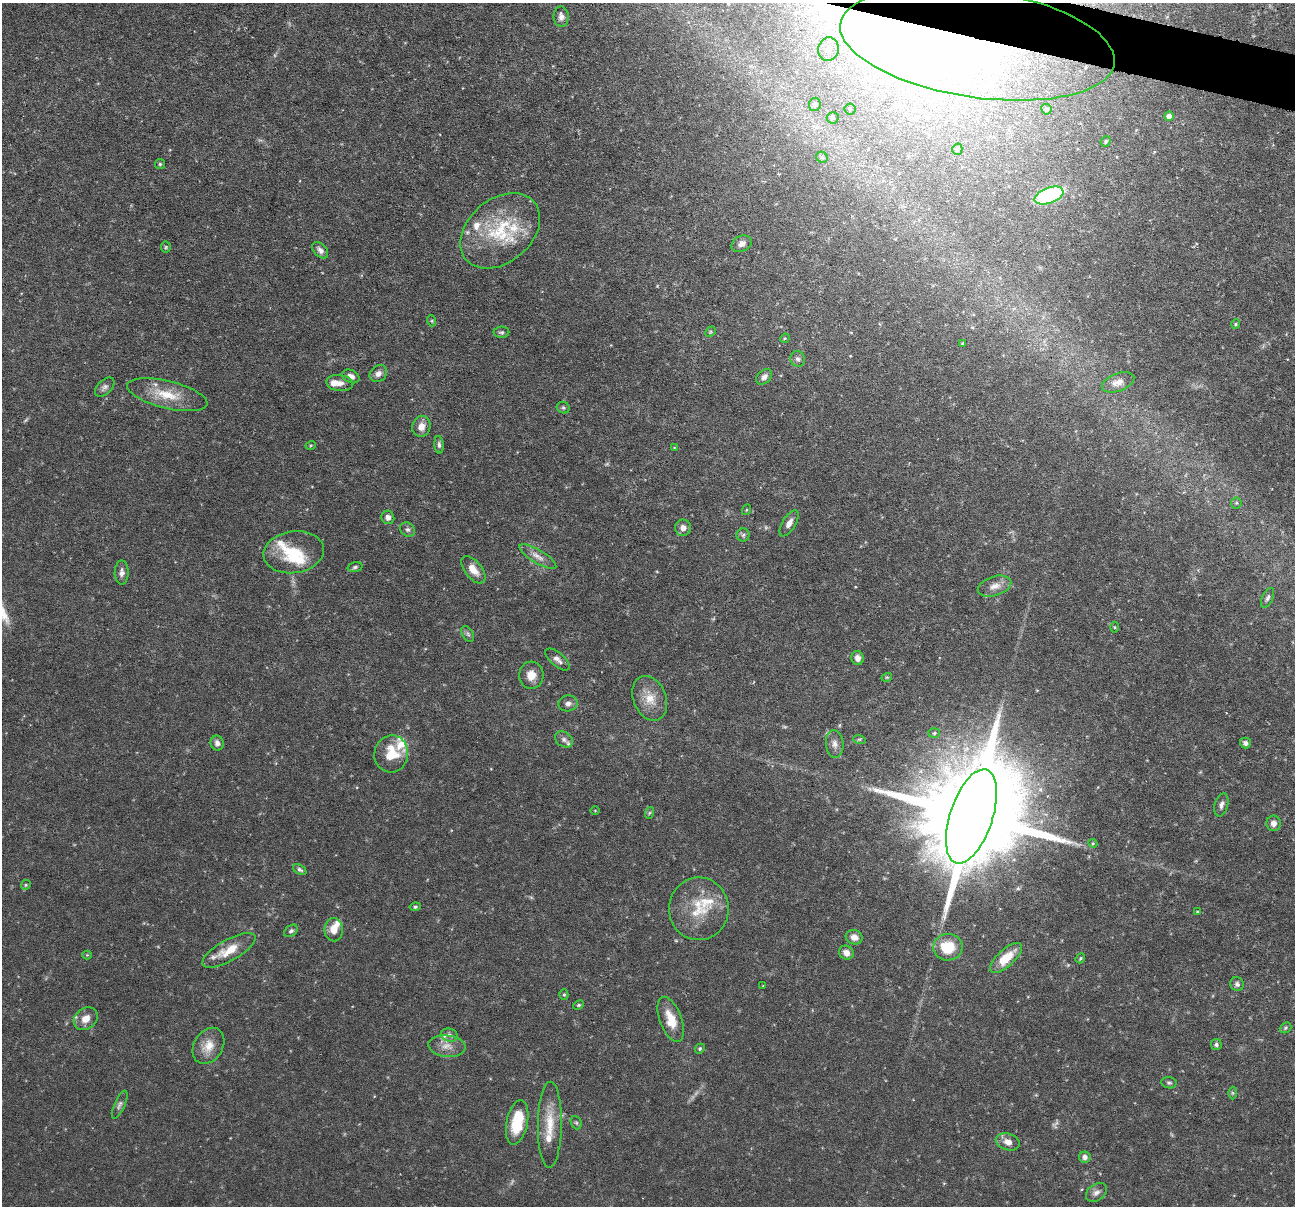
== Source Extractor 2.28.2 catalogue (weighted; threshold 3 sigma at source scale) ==
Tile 10 of 4 x 4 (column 2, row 3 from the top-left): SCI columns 1294-2586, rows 1452-2655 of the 5173 x 5188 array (HDU 1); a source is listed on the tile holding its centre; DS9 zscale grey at full resolution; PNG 1297 x 1208 px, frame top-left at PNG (2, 3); each listed source drawn as its Kron ellipse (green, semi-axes under 4 px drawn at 4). Shown black and unused: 1% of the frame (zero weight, under 3 of 6 exposures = <1% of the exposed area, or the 3 px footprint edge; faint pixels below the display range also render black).
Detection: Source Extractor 2.28.2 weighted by HDU 2 'WHT'; one run over the whole footprint, this tile lists its part. Background 0.0644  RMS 0.0042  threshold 0.0171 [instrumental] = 3 sigma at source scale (4.09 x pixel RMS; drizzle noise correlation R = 1.36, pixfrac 0.8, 0.05/0.05 arcsec/px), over >= 5 px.
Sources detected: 124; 6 too faint to see at this stretch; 3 inside a brighter object's white glare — neither listed nor drawn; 9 inside a brighter listed object's ellipse — not listed separately; the other 106 listed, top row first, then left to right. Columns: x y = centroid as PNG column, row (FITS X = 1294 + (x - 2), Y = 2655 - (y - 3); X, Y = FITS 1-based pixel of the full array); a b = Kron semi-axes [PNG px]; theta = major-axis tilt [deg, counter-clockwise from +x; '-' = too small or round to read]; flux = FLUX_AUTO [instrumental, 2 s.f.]
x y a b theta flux
561 17 10 7 -85 1.8
977 44 139 53 -8 190
828 49 12 10 76 3.8
815 104 7 6 - 1.4
850 109 5 5 - 0.67
1046 109 5 5 - 0.9
1169 116 5 4 - 2
833 118 6 5 - 0.79
1106 141 5 4 - 0.6
957 149 5 5 - 1
822 157 6 5 - 0.75
160 164 5 5 - 0.55
1049 196 15 8 20 41
500 231 45 31 40 28
742 244 10 7 26 2.1
166 247 5 5 - 0.54
320 250 10 6 -47 1.7
432 321 5 3 - 0.42
1236 324 5 4 - 0.47
501 332 8 5 2 0.78
710 332 6 4 46 0.53
785 338 5 4 - 0.46
962 343 3 2 - 0.32
798 359 8 7 - 1.2
378 374 9 7 42 1.9
351 376 9 6 -25 2.1
764 377 9 6 44 1.8
1118 382 17 9 20 3.4
340 383 13 8 -7 2.9
105 387 12 7 44 1.5
167 395 41 13 -13 11
563 408 6 5 - 0.79
421 426 10 9 - 3.1
311 445 5 3 - 0.41
439 445 9 4 -86 1
674 448 4 3 - 0.3
1236 503 5 5 - 0.66
746 510 5 3 - 0.34
388 517 7 6 - 1.6
789 523 15 6 59 2.2
683 528 8 8 - 2.7
407 529 8 6 -41 1.1
743 535 6 6 - 0.89
294 552 30 21 8 16
538 557 21 6 -31 3.1
355 567 7 4 15 0.72
473 570 16 8 -52 4.5
122 572 12 7 89 1.9
995 586 17 9 18 3.7
1267 598 11 5 66 1.1
1114 627 5 3 - 0.38
468 634 8 5 -59 0.93
858 658 7 6 - 1.9
557 659 15 6 -40 2
531 675 13 12 - 4.2
887 677 5 3 - 0.4
650 698 23 16 -68 7.3
568 703 9 8 - 1.7
934 733 6 5 - 0.71
564 739 9 7 -33 1.4
859 739 6 4 -18 0.57
217 743 7 6 - 1.8
1245 743 5 5 - 1.4
835 744 14 9 -84 2.4
391 754 18 17 - 11
1221 805 12 6 74 1.7
595 810 5 3 - 0.3
649 813 6 4 71 0.54
971 816 49 21 72 16000
1273 823 8 7 - 2
1093 843 4 4 - 0.4
300 870 7 4 -32 0.88
26 885 5 4 - 0.56
415 907 6 4 9 0.72
699 909 31 30 - 16
1197 912 4 3 - 0.34
334 930 11 9 -88 4
291 931 7 5 36 0.93
854 937 8 7 - 2.5
948 947 15 13 2 13
229 950 30 10 29 8.5
846 953 7 6 - 2.4
87 955 4 4 - 0.4
1006 958 20 8 42 9.8
1080 958 5 3 - 0.51
1237 984 7 6 - 1
763 986 3 3 - 0.28
564 994 5 4 - 0.48
579 1005 6 4 26 0.55
86 1019 13 10 37 4
671 1019 24 11 -70 7.8
1285 1028 6 5 - 0.59
449 1035 8 6 -14 1.5
1216 1045 5 5 - 0.83
208 1046 19 14 58 6
447 1046 18 10 -5 4.3
700 1049 5 4 - 0.57
1169 1083 7 5 -8 0.79
1232 1093 6 4 -89 0.58
120 1105 15 5 66 1.4
517 1122 23 10 78 14
576 1123 7 5 -67 0.67
550 1125 43 12 89 10
1008 1142 12 8 -17 3.1
1085 1157 6 5 - 1.5
1096 1192 11 8 37 1.9
Overlapping masked pixels (flux is a lower limit): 1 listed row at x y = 977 44
Isophote crosses this tile's border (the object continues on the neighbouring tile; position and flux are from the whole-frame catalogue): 1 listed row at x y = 977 44